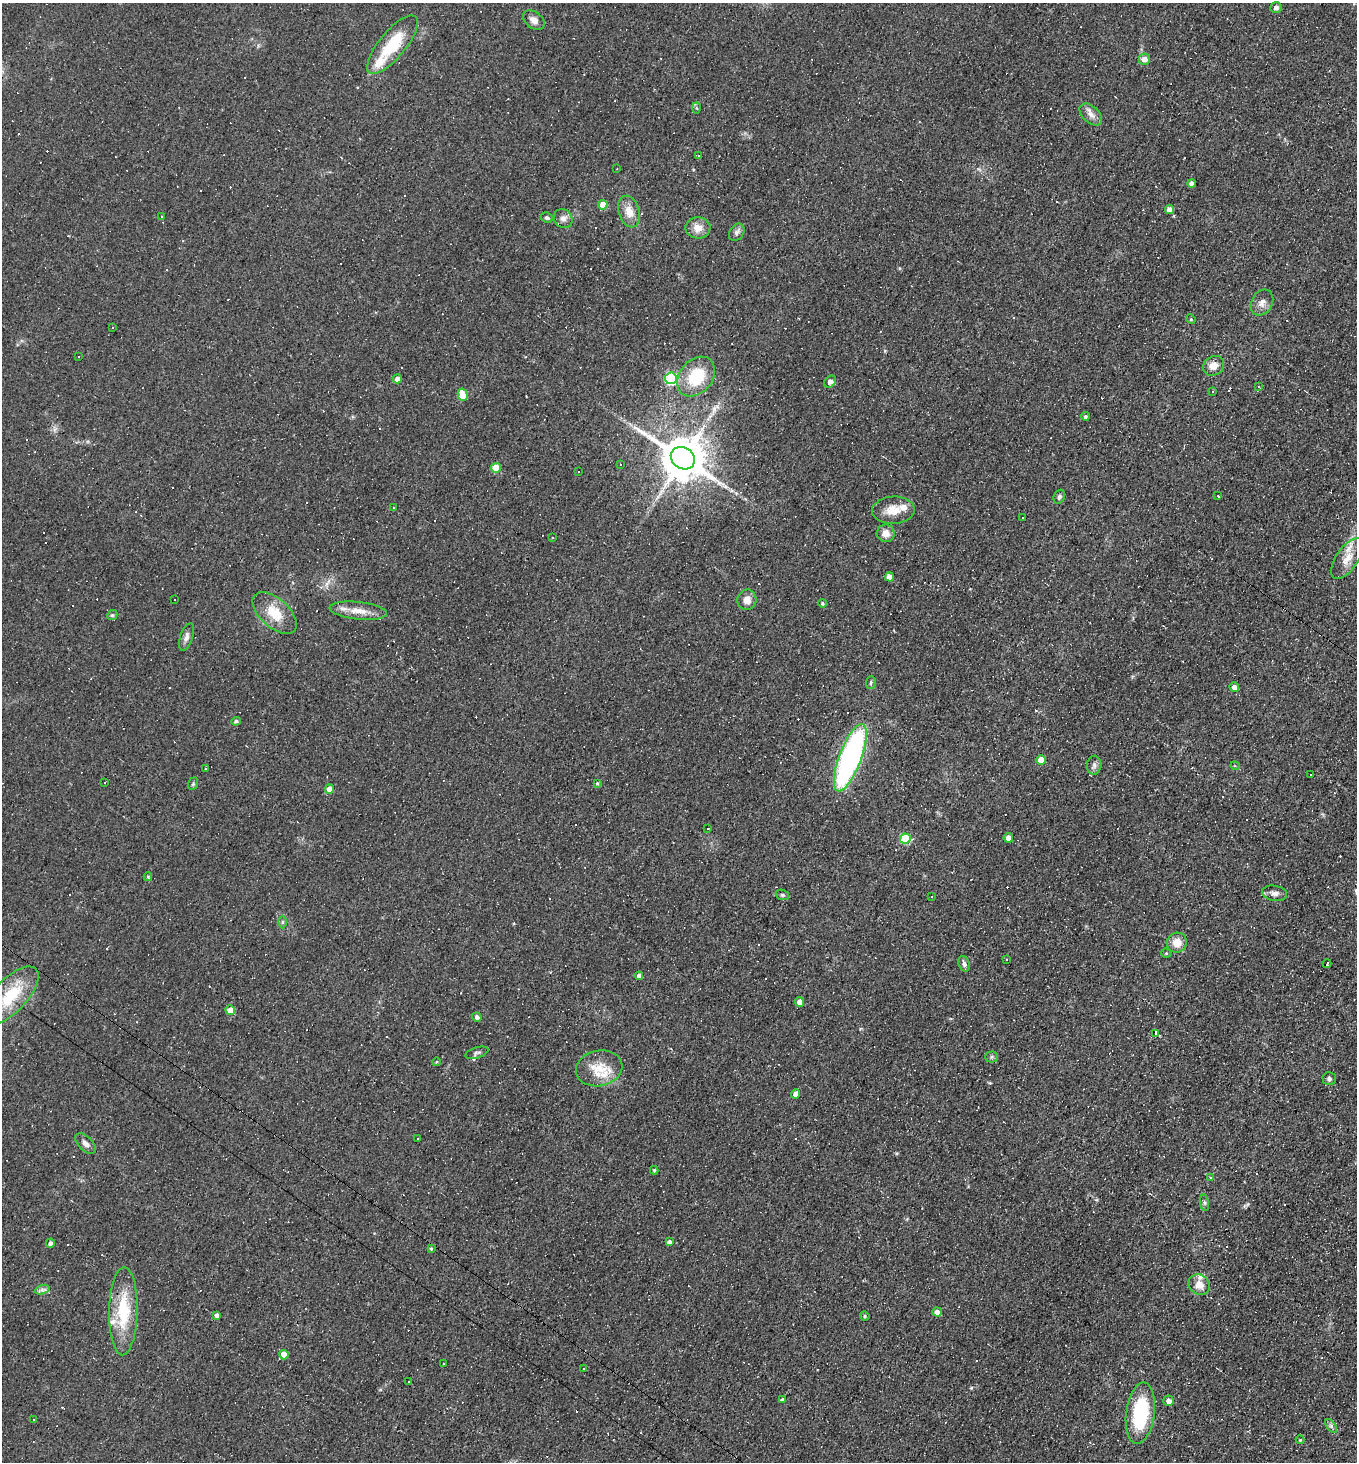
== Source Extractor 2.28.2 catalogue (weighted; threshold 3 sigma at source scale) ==
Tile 6 of 4 x 4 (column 2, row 2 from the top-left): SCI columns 1500-2854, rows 2919-4378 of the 5847 x 5837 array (HDU 1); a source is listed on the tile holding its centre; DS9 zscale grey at full resolution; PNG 1359 x 1464 px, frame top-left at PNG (2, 3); each listed source drawn as its Kron ellipse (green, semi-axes under 4 px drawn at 4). Shown black and unused: <1% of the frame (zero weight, under 2 of 3 exposures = <1% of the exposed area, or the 3 px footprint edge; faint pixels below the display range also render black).
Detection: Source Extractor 2.28.2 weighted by HDU 2 'WHT'; one run over the whole footprint, this tile lists its part. Background 0.0353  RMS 0.0078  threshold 0.0353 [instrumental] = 3 sigma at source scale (4.5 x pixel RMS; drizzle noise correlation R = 1.50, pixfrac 1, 0.05/0.05 arcsec/px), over >= 5 px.
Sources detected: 211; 93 cosmic-ray / hot-pixel residue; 1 long thin detection or spike segment (spike, bleed or trail) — neither listed nor drawn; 5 inside a brighter listed object's ellipse — not listed separately; the other 112 listed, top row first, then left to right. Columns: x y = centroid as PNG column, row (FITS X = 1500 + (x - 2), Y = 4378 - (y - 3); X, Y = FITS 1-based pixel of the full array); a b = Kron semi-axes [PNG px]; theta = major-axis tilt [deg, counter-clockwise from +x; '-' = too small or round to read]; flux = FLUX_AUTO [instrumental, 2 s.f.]
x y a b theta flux
1276 8 6 5 - 2.2
534 20 12 8 -38 4.6
393 45 36 13 50 34
1144 59 6 5 - 6
696 108 5 3 - 0.99
1091 114 13 8 -43 4.9
699 155 3 3 - 8
617 169 3 2 - 0.77
1192 183 4 4 - 2.9
603 205 5 4 - 12
1169 209 4 4 - 4.5
629 211 16 10 -73 9.8
161 216 2 2 - 0.52
547 218 6 5 - 1.5
563 219 10 9 - 3.8
698 228 12 10 -2 7.7
737 232 9 7 55 2.8
1262 302 13 10 60 5.3
1191 319 5 4 - 0.93
112 328 3 3 - 3.3
79 356 3 2 - 0.75
1214 366 11 9 33 7.3
696 377 22 16 50 34
671 378 6 6 - 88
397 379 4 4 - 4.3
830 382 7 5 47 4.2
1259 387 3 2 - 0.66
1213 391 3 2 - 1
463 395 6 5 - 16
1085 416 4 4 - 1.6
683 458 12 10 -34 3500
620 464 3 2 - 0.89
496 468 5 5 - 19
579 471 3 2 - 0.72
1218 496 3 3 - 2.1
1059 497 7 5 63 2.1
393 507 3 2 - 0.72
893 510 21 13 3 12
1023 518 3 3 - 6.4
886 533 9 9 - 6.7
552 538 3 3 - 1.3
1347 559 23 11 56 11
889 577 4 4 - 7.5
174 600 3 2 - 0.67
747 600 10 9 - 6.1
822 603 4 4 - 1.4
358 611 29 8 -6 11
275 613 26 14 -42 19
112 615 5 4 - 1.1
186 637 14 6 71 3.6
871 682 6 5 - 1.3
1234 687 5 4 - 4.3
236 721 4 4 - 1.7
850 758 36 11 69 210
1041 760 5 5 - 13
1094 765 9 7 86 2.7
1235 766 4 4 - 1
205 769 3 3 - 1.3
1310 775 3 3 - 1.1
105 782 2 2 - 0.58
597 783 4 3 - 1.1
193 784 6 4 69 1.2
329 789 5 4 - 6.2
708 829 2 2 - 0.59
1008 838 5 4 - 7.9
905 839 5 5 - 43
148 877 4 4 - 1
1274 893 12 7 -10 3.6
782 895 7 5 -21 1.4
931 897 3 3 - 7.8
282 922 6 4 89 1.3
1177 943 10 9 - 8.5
1166 953 5 4 - 0.95
1007 959 3 3 - 1.9
964 964 8 5 -69 2.6
1327 964 4 3 - 31
639 976 4 4 - 4.3
11 996 37 16 47 37
799 1002 4 4 - 5.8
230 1010 5 4 - 11
477 1017 5 4 - 2.9
1156 1034 4 3 - 71
477 1053 12 5 17 2.2
992 1057 6 5 - 1.5
436 1062 4 3 - 0.69
599 1068 23 18 12 20
1329 1079 6 6 - 2
796 1094 4 4 - 5.6
417 1139 2 2 - 0.65
85 1143 12 7 -45 4.2
654 1170 4 4 - 0.97
1211 1177 3 3 - 3.5
1204 1203 8 4 -81 1.6
669 1242 4 4 - 3
50 1243 4 4 - 2.6
431 1249 4 3 - 1
1199 1285 11 10 - 9.2
42 1290 7 4 18 2.1
123 1311 44 14 89 39
937 1312 5 4 - 4.7
216 1315 4 4 - 3.3
865 1316 5 4 - 1.2
284 1355 4 4 - 12
443 1363 3 2 - 0.53
583 1368 3 3 - 3.7
409 1382 3 3 - 4.7
782 1400 4 4 - 2.2
1169 1401 5 5 - 3.8
1140 1413 31 14 82 57
33 1419 3 3 - 1.2
1331 1426 8 4 -55 1.9
1300 1440 4 4 - 0.69
Overlapping masked pixels (flux is a lower limit): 1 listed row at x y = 1156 1034
Isophote crosses this tile's border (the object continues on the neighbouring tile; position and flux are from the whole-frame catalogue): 1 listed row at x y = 11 996